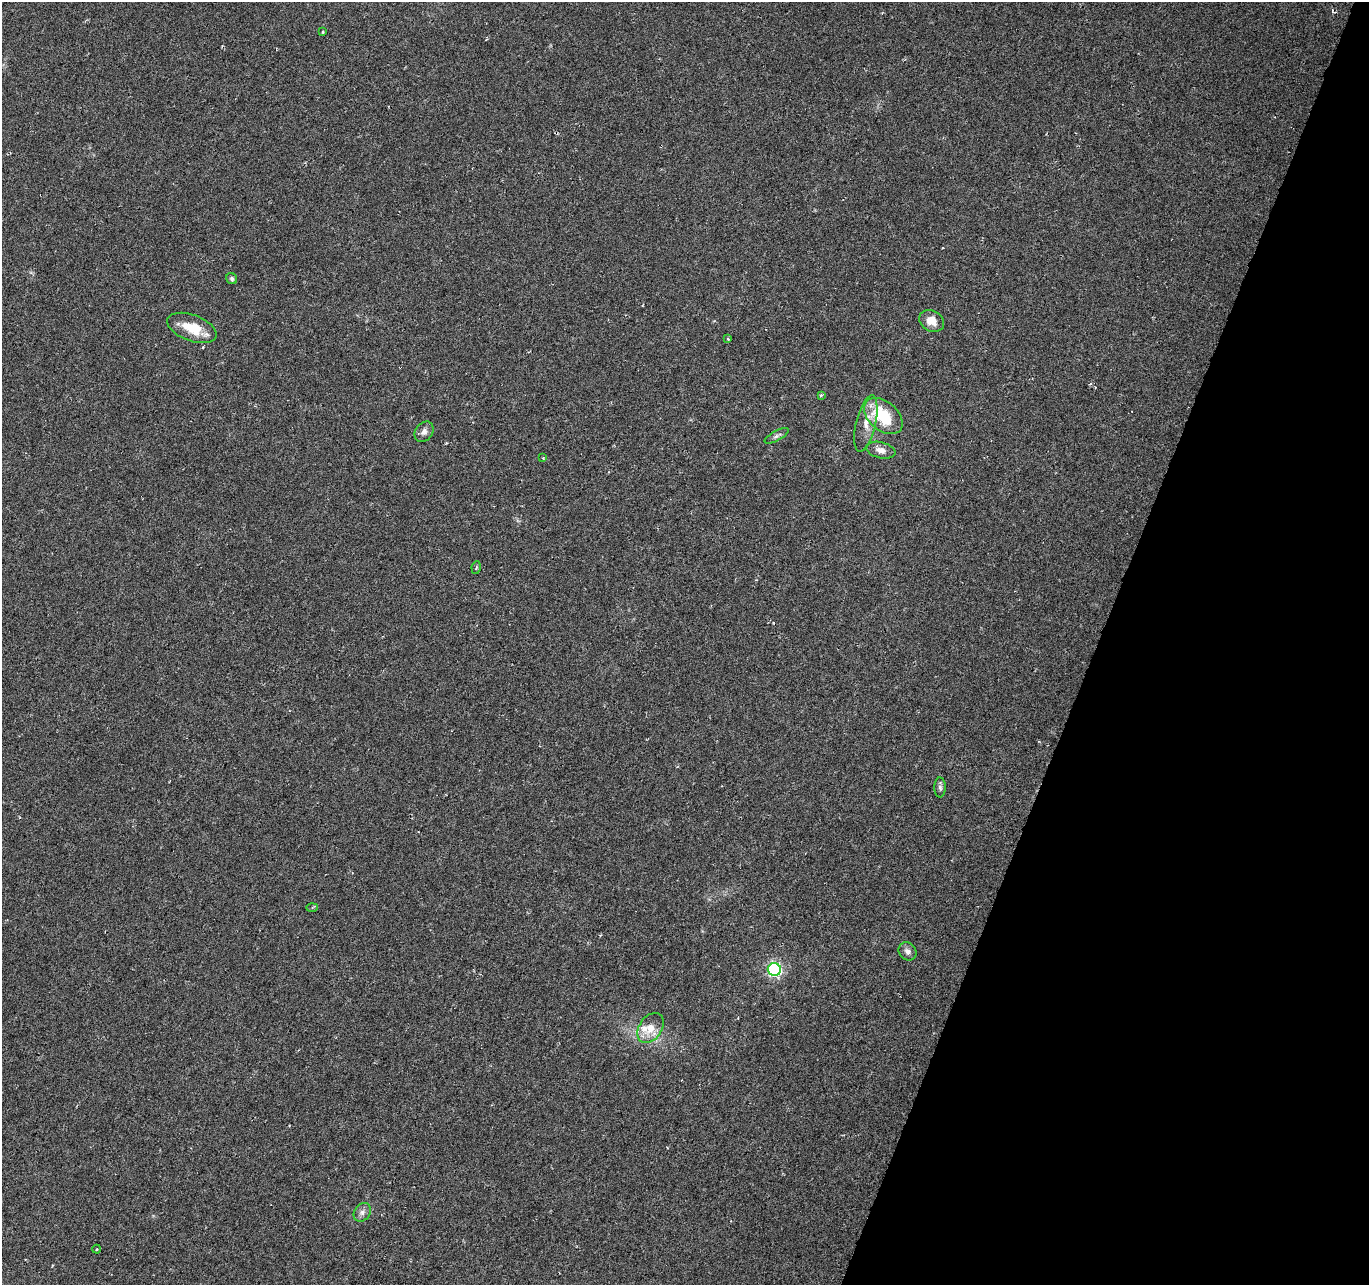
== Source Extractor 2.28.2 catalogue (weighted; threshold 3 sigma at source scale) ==
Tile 8 of 4 x 4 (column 4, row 2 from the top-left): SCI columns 4101-5467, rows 2775-4057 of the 5470 x 5614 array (HDU 1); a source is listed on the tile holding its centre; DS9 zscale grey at full resolution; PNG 1371 x 1287 px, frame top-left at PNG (2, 2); each listed source drawn as its Kron ellipse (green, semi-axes under 4 px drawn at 4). Shown black and unused: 20% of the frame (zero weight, under 3 of 6 exposures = <1% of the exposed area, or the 3 px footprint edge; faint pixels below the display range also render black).
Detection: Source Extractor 2.28.2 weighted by HDU 2 'WHT'; one run over the whole footprint, this tile lists its part. Background 0.00589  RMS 0.003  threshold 0.0124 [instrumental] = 3 sigma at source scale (4.09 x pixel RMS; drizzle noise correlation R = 1.36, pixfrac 0.8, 0.0396/0.0396 arcsec/px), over >= 5 px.
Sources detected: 21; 1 inside a brighter listed object's ellipse — not listed separately; the other 20 listed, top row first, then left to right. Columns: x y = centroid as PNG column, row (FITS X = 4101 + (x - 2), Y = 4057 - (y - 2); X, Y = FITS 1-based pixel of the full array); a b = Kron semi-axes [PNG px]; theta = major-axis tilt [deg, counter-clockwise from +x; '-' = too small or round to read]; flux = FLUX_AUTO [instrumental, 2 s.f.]
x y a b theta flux
323 32 3 3 - 0.24
232 279 6 5 - 0.63
932 321 13 10 -28 3.1
192 328 26 13 -20 6.7
728 339 4 2 - 0.21
821 395 4 3 - 0.3
883 416 22 14 -40 12
866 424 29 10 77 4.1
424 432 11 8 53 1.3
777 436 13 5 30 0.85
881 450 15 8 -13 1.9
543 458 4 3 - 0.2
476 568 6 4 80 0.41
940 787 10 5 -89 0.73
312 907 6 4 2 0.35
908 951 10 8 -50 1.2
774 969 6 6 - 60
650 1028 16 11 56 4.1
362 1212 10 7 52 1.2
97 1249 4 3 - 0.22